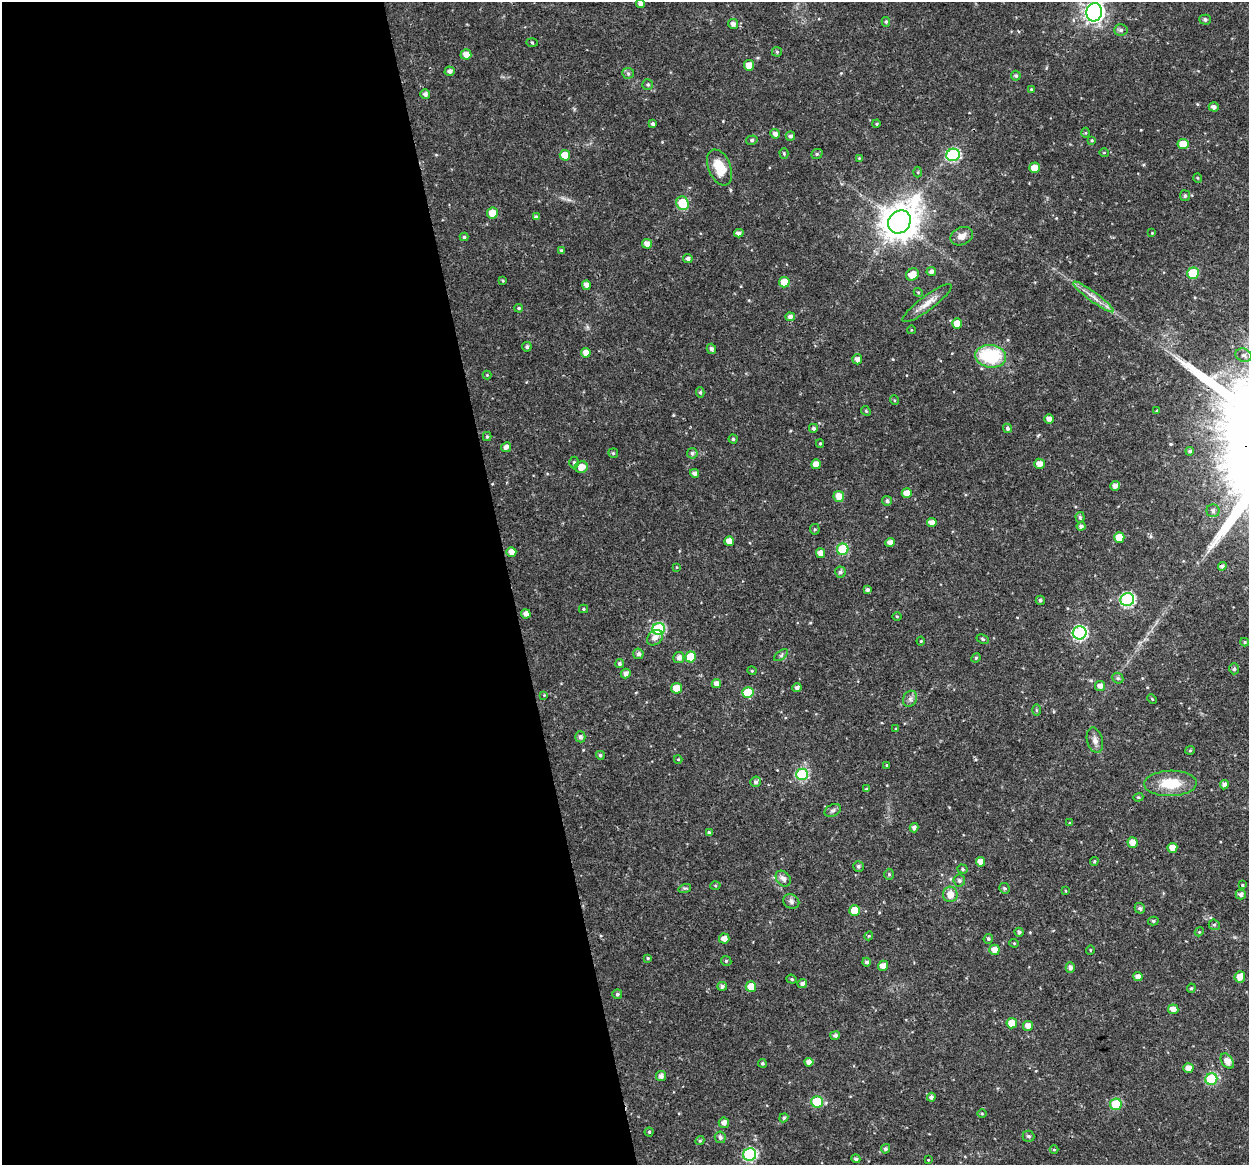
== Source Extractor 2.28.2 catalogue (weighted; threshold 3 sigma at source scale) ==
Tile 9 of 4 x 4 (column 1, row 3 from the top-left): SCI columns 1-1247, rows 1201-2363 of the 4991 x 4774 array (HDU 1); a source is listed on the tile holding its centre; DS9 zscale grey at full resolution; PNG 1251 x 1167 px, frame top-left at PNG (2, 2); each listed source drawn as its Kron ellipse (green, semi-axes under 4 px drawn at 4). Shown black and unused: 41% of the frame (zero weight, under 3 of 4 exposures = <1% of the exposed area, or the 3 px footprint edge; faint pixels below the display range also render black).
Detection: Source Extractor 2.28.2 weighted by HDU 2 'WHT'; one run over the whole footprint, this tile lists its part. Background 0.0238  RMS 0.0018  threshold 0.00808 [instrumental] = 3 sigma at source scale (4.5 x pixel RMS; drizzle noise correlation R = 1.50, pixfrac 1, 0.0396/0.0396 arcsec/px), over >= 5 px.
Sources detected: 219; all 219 listed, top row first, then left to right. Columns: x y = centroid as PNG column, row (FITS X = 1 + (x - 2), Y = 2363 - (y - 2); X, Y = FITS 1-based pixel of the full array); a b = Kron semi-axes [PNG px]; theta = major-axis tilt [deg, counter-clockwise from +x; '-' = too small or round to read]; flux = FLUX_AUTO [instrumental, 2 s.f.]
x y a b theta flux
640 3 5 4 - 0.7
1094 12 9 8 - 92
1205 20 5 5 - 0.36
886 22 5 4 - 0.25
733 24 5 4 - 0.72
1121 30 7 5 3 0.49
532 43 6 4 -2 0.21
777 52 5 5 - 0.23
466 54 5 5 - 1.3
749 65 5 5 - 2.1
450 71 5 4 - 0.66
628 73 6 5 - 0.34
1016 76 5 5 - 0.37
648 84 5 5 - 0.32
1031 89 4 3 - 0.18
425 94 5 5 - 0.68
1214 107 5 4 - 0.7
653 124 4 4 - 0.46
876 124 4 3 - 0.19
1086 133 5 3 - 0.17
775 134 5 4 - 0.79
790 136 5 5 - 0.51
752 140 6 4 15 0.29
1092 140 4 3 - 0.2
1183 144 5 5 - 2.5
784 153 5 4 - 0.22
1104 153 5 3 - 0.14
817 154 6 5 - 0.29
565 155 5 5 - 2.4
953 155 7 6 - 21
859 158 4 4 - 0.16
720 167 19 11 -67 4.4
1034 168 5 5 - 1.7
918 172 5 3 - 0.2
1198 178 5 3 - 0.17
1185 196 5 5 - 0.36
683 203 7 6 - 6.5
492 213 5 5 - 2.4
536 217 4 4 - 0.53
899 222 12 10 48 390
739 233 5 4 - 0.68
1152 233 3 3 - 0.13
962 236 12 8 24 1.3
464 237 4 4 - 0.25
647 244 5 5 - 1.2
561 250 3 3 - 0.23
688 259 5 4 - 0.58
931 272 5 4 - 0.66
1193 273 6 5 - 6.6
912 275 7 6 - 1.8
503 280 4 3 - 0.22
784 282 5 5 - 2.4
586 285 4 4 - 1
918 292 4 3 - 0.19
1093 297 25 4 -37 1.5
927 303 30 7 36 1.9
519 308 4 3 - 0.25
790 317 5 4 - 0.72
957 323 5 5 - 2.1
911 330 4 3 - 0.13
527 347 4 4 - 0.44
711 349 5 4 - 0.48
586 353 5 4 - 1.2
1244 355 8 6 -20 0.71
991 356 15 11 -7 13
857 359 5 5 - 0.75
487 375 4 4 - 0.17
700 392 5 4 - 0.33
894 400 5 3 - 0.18
866 411 5 4 - 0.23
1157 411 4 3 - 0.21
1049 419 4 4 - 0.89
813 428 4 4 - 0.4
1007 428 5 4 - 0.33
487 436 4 4 - 0.24
733 439 4 4 - 0.26
820 443 4 4 - 0.21
506 447 5 4 - 0.74
1190 451 4 4 - 0.39
613 453 5 4 - 0.26
692 453 5 5 - 0.43
574 462 6 4 89 0.37
816 464 5 5 - 1.5
1039 464 5 5 - 1.3
581 467 7 6 - 1.7
695 473 4 4 - 0.72
1115 486 5 5 - 0.88
907 493 5 5 - 1.5
839 496 5 5 - 2
887 501 5 5 - 0.42
1213 511 6 6 - 0.58
1080 517 5 4 - 0.31
932 522 5 4 - 1.2
1081 526 4 4 - 0.57
815 529 5 4 - 0.26
1119 537 5 5 - 2.4
729 541 5 4 - 1.5
890 543 4 4 - 1.1
843 549 6 5 - 9.9
511 552 5 5 - 1.1
821 553 5 4 - 1.3
1222 566 4 4 - 0.54
677 567 4 3 - 0.12
840 572 5 5 - 0.45
867 590 4 3 - 0.48
1040 600 4 4 - 0.4
1127 600 7 6 - 25
583 609 4 4 - 0.22
526 614 5 4 - 0.84
897 617 5 3 - 0.16
659 629 6 6 - 16
1080 633 7 6 - 27
655 638 9 6 43 1
983 639 6 4 -28 0.24
921 641 4 4 - 0.18
1245 642 4 4 - 0.22
638 654 5 5 - 0.63
781 655 8 4 38 0.33
679 657 5 5 - 0.79
691 657 5 5 - 4.3
976 658 5 4 - 0.24
619 663 4 4 - 0.41
1234 669 5 4 - 0.32
752 671 4 4 - 0.19
626 673 5 4 - 0.81
1118 678 6 5 - 0.31
716 683 4 4 - 1.1
1100 686 5 5 - 0.99
677 688 5 5 - 2.8
797 688 4 4 - 0.55
748 693 5 5 - 4.8
544 695 3 3 - 0.13
910 699 8 6 65 0.62
1152 699 5 3 - 0.17
1036 710 6 4 -89 0.22
896 729 4 4 - 0.18
580 737 5 5 - 0.56
1095 740 13 8 -76 0.94
1190 750 5 4 - 0.21
600 755 4 4 - 0.38
678 759 4 4 - 0.16
887 765 4 3 - 0.17
802 774 6 6 - 14
756 782 5 5 - 0.48
1170 783 26 12 2 5.2
1224 785 4 4 - 0.84
866 789 4 3 - 0.23
1138 797 5 4 - 0.24
833 810 8 6 28 0.48
1070 823 4 4 - 0.17
914 828 4 4 - 0.74
709 833 4 4 - 0.36
1132 842 5 5 - 1.5
1172 848 5 5 - 1.6
1094 861 4 3 - 0.21
981 862 5 4 - 1.4
858 866 5 5 - 0.37
962 869 5 4 - 0.31
889 874 5 4 - 0.26
783 879 9 6 -50 0.8
959 881 6 6 - 0.44
1242 885 3 3 - 0.17
715 886 5 3 - 0.21
685 888 6 4 16 0.27
1004 888 5 5 - 0.31
1066 891 4 2 - 0.13
950 894 8 7 - 1.7
1241 894 5 5 - 0.66
791 901 8 7 - 0.58
1140 908 5 5 - 0.45
855 910 5 5 - 3
1153 921 5 4 - 0.28
1214 925 5 5 - 0.33
1019 932 4 4 - 0.45
1199 932 4 3 - 0.16
869 936 4 4 - 0.19
724 939 5 5 - 1.2
988 939 5 4 - 0.34
1014 943 4 4 - 0.19
994 950 5 5 - 1.5
1090 950 5 3 - 0.14
648 958 4 4 - 0.24
726 961 5 4 - 0.27
867 962 4 4 - 0.45
883 966 5 5 - 1.1
1070 967 5 4 - 0.72
1138 977 4 4 - 0.94
1240 977 6 5 - 1.4
792 979 5 4 - 0.26
802 984 5 4 - 0.52
722 986 5 4 - 0.59
751 987 5 5 - 2.4
1191 988 5 4 - 0.26
617 994 5 5 - 0.35
1173 1009 5 5 - 1.3
1012 1023 5 5 - 2.6
1028 1026 5 5 - 1.2
835 1035 5 4 - 0.47
1227 1061 8 5 -55 1.5
809 1062 4 4 - 1
762 1063 4 4 - 0.29
1188 1068 5 5 - 1.1
661 1076 5 5 - 0.73
1211 1079 6 5 - 13
931 1097 4 4 - 0.5
817 1102 6 5 - 8
1116 1104 6 5 - 8.1
982 1114 5 3 - 0.17
784 1118 5 4 - 0.28
724 1123 5 5 - 0.92
649 1132 4 4 - 0.26
1028 1136 6 5 - 0.41
720 1137 6 5 - 0.52
700 1141 5 4 - 0.26
886 1149 5 4 - 0.45
1054 1150 4 3 - 0.14
750 1155 6 6 - 20
856 1159 5 4 - 0.36
928 1160 4 3 - 0.14
Overlapping masked pixels (flux is a lower limit): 1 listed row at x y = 1222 566
Isophote crosses this tile's border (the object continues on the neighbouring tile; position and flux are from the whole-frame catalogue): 2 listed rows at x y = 640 3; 1094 12